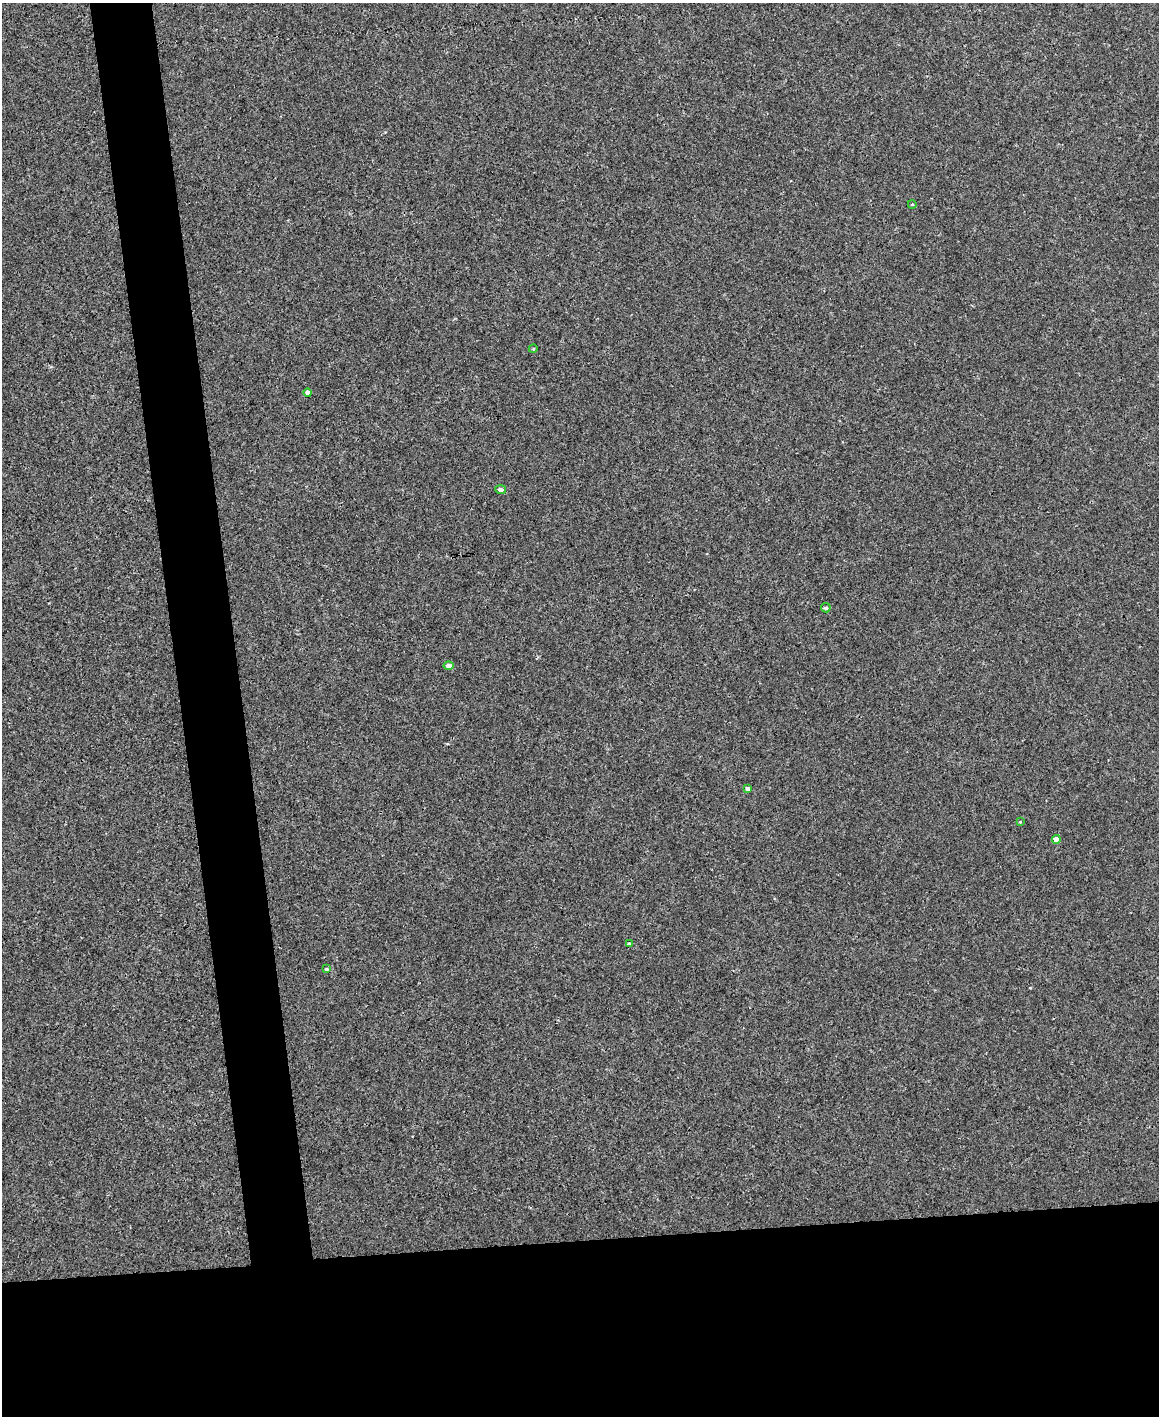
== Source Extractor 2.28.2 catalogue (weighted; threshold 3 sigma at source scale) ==
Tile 11 of 4 x 3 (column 3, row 3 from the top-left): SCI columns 2316-3472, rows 134-1547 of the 4630 x 4614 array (HDU 1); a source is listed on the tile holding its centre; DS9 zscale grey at full resolution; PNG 1161 x 1418 px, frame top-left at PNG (2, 3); each listed source drawn as its Kron ellipse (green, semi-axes under 4 px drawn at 4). Shown black and unused: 17% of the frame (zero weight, under 3 of 4 exposures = <1% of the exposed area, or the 3 px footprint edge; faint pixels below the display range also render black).
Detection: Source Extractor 2.28.2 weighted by HDU 2 'WHT'; one run over the whole footprint, this tile lists its part. Background 0.00112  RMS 0.0035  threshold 0.0157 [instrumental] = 3 sigma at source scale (4.5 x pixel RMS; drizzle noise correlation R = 1.50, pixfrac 1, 0.05/0.05 arcsec/px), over >= 5 px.
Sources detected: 11; all 11 listed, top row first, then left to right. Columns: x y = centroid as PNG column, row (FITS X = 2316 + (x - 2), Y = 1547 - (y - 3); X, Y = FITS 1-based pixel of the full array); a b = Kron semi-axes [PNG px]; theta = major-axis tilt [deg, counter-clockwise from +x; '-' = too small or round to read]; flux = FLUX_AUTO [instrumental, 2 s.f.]
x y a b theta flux
912 204 4 3 - 0.25
533 349 4 3 - 0.31
308 393 4 4 - 2
501 490 5 4 - 1.1
826 608 5 4 - 0.64
449 666 5 4 - 1.8
747 789 4 3 - 1.2
1020 822 4 4 - 0.29
1056 839 4 4 - 2.7
629 944 4 4 - 0.48
327 969 4 3 - 0.42